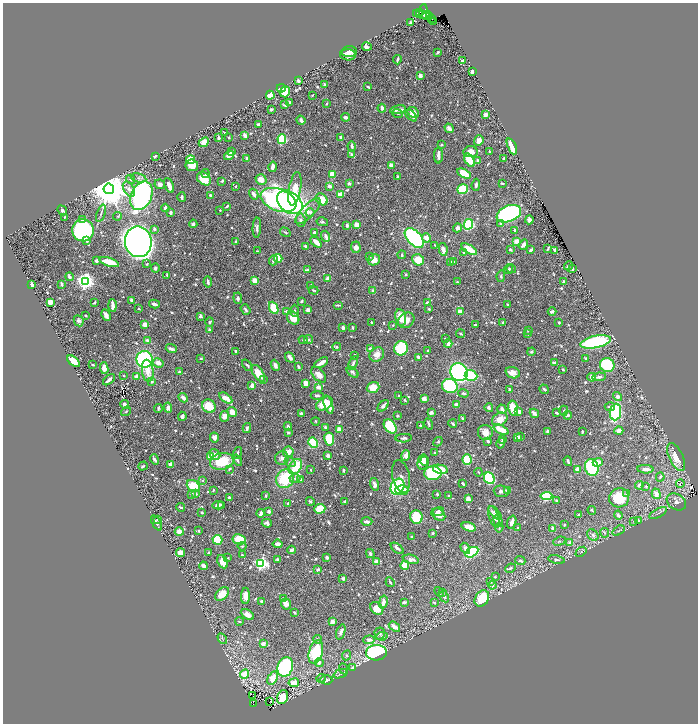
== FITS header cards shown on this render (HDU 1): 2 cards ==
NAXIS1  =                 1391
NAXIS2  =                 1443

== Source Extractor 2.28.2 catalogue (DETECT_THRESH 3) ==
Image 1391 x 1443 px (HDU 1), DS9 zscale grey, zoomed out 1/2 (1 PNG px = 2 x 2 image px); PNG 700 x 726 px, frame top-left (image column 2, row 1442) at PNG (3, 3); each listed source drawn as its Kron ellipse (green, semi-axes under 4 px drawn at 4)
Background 0.723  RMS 0.009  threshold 0.027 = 3 sigma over >= 5 px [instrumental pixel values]
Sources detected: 904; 29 cannot appear on this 1/2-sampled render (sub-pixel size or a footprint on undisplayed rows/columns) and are neither listed nor drawn; of the other 875, the 500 brightest by FLUX_AUTO listed and drawn (375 fainter detections omitted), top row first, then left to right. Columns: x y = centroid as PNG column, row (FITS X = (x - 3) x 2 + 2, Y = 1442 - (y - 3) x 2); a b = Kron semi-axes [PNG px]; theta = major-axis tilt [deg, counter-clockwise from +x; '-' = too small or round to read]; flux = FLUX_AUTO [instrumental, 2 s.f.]
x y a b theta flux
423 11 7 4 86 320
420 12 2 1 - 57
416 14 3 2 - 55
419 14 2 1 - 35
422 15 2 1 - 77
427 16 4 1 - 15
430 17 4 3 - 13
432 19 2 1 - 74
433 21 2 1 - 2.9
411 23 3 2 - 3.9
367 47 5 3 - 4.2
349 52 8 5 5 9.4
438 52 3 2 - 2.5
348 55 8 5 -1 8.7
397 60 4 2 - 3.3
463 61 2 2 - 13
472 71 3 2 - 12
420 76 4 3 - 8.6
298 81 3 2 - 5.6
324 84 3 2 - 3.1
368 87 4 2 - 3.1
281 88 4 3 - 60
285 92 5 5 - 52
270 95 4 4 - 37
312 95 2 2 - 3
290 102 3 2 - 2.2
327 104 4 3 - 2
285 105 4 3 - 3.1
382 108 4 3 - 4.5
271 109 3 3 - 2.9
398 110 8 3 10 10
413 113 6 5 - 11
397 114 5 3 - 2
411 115 7 3 -44 10
485 115 3 2 - 15
345 117 4 4 - 4.8
301 120 5 3 - 6.2
258 125 3 2 - 8
449 128 5 3 - 8.5
224 133 4 2 - 2
245 135 4 3 - 11
341 137 4 3 - 6.1
219 138 4 3 - 3.4
229 138 2 2 - 2.8
282 139 5 4 - 130
479 141 5 4 - 11
204 142 6 4 43 18
441 145 2 2 - 3.9
352 146 5 3 - 5.1
512 146 8 3 -67 41
489 151 3 2 - 2.1
231 152 3 2 - 6.5
471 152 7 5 6 18
229 155 5 3 - 16
352 155 3 3 - 5.9
438 155 8 3 90 12
155 156 4 3 - 2.3
247 158 4 3 - 5.9
504 158 3 2 - 3.1
190 159 4 4 - 31
469 160 7 4 -58 44
478 160 4 3 - 4.5
192 165 6 5 - 26
391 165 4 3 - 6.9
273 167 5 3 - 8
206 173 4 2 - 3
332 174 3 3 - 36
464 174 7 4 -28 39
397 176 2 2 - 2.7
138 178 8 4 -13 4.4
131 179 5 3 - 2.6
204 179 8 5 -41 47
261 179 5 5 - 18
222 181 3 2 - 4.5
349 183 3 3 - 4.3
502 183 4 2 - 2.3
160 184 5 4 - 9.5
169 185 8 3 -69 19
476 185 6 3 83 4.2
235 186 2 2 - 3.9
330 186 3 3 - 8.2
109 189 5 5 - 8200
129 189 8 5 -59 8.9
295 189 17 6 79 42
463 189 5 4 - 120
254 194 6 3 -59 11
340 194 4 3 - 22
210 195 3 2 - 3.7
141 196 15 10 64 570
182 197 5 2 - 3.4
322 199 6 5 - 36
278 200 19 11 -20 380
290 202 14 10 -38 540
227 206 3 2 - 3.4
165 208 4 3 - 7.2
62 210 5 2 - 11
220 210 2 2 - 4.7
308 211 17 6 45 15
171 212 3 3 - 4.2
310 212 4 4 - 3.5
101 213 9 2 71 3.1
509 214 13 8 23 600
118 216 4 3 - 2.2
65 217 3 3 - 2.3
82 220 3 3 - 6.2
300 220 7 5 -85 5.5
529 220 4 3 - 5.8
322 222 6 3 -12 3.1
500 223 4 3 - 2.6
193 224 4 3 - 4.6
468 224 5 4 - 150
347 225 3 2 - 6.4
356 225 4 4 - 16
257 228 10 3 88 6.9
457 228 4 4 - 7.2
154 229 3 3 - 4.5
83 230 11 11 - 330
514 230 2 2 - 3.8
285 232 6 3 -33 2.5
314 232 3 3 - 4.1
326 236 6 3 -69 8.7
414 238 12 7 -47 250
426 238 5 4 - 17
87 241 2 2 - 12
236 241 3 2 - 2.1
516 241 3 2 - 32
138 242 15 13 -81 2500
316 242 6 3 -44 20
435 245 4 3 - 2.3
523 245 5 3 - 7.3
305 246 3 2 - 5.2
356 247 6 5 - 11
548 248 4 2 - 2.1
443 249 6 3 -81 10
469 249 9 3 -31 37
510 249 3 2 - 4.1
531 250 3 2 - 6
555 250 4 2 - 3.3
257 251 2 2 - 2
463 253 3 3 - 2.5
402 255 4 2 - 2.4
370 256 3 3 - 2.4
278 258 4 4 - 30
273 260 5 3 - 4.8
374 260 6 5 - 19
418 260 6 5 - 34
96 261 3 3 - 4.1
109 262 10 3 -18 35
450 262 3 3 - 4
453 262 3 3 - 3.5
147 264 4 3 - 2.5
568 266 5 2 - 5.3
155 268 4 4 - 4.6
509 269 5 2 - 2
511 269 5 4 - 3.2
572 269 3 2 - 3.6
307 270 4 3 - 4.2
406 274 2 2 - 2.4
167 275 4 2 - 2
501 276 6 3 82 2.6
69 277 4 3 - 4.9
328 279 4 3 - 13
86 281 4 4 - 960
255 281 4 3 - 19
208 282 5 3 - 5
457 282 2 2 - 3.2
563 282 3 2 - 2.9
62 284 3 2 - 3.1
31 285 3 2 - 11
311 285 3 2 - 2.5
314 290 5 2 - 2.6
373 290 3 2 - 6.3
238 298 6 3 -85 4.1
132 300 3 2 - 12
301 301 3 2 - 2.7
50 302 4 4 - 15
95 302 4 2 - 3
428 303 4 3 - 7.4
154 304 5 3 - 7.9
507 304 3 2 - 2
112 305 6 2 -87 14
338 305 5 2 - 3
274 308 6 4 -65 71
139 309 3 2 - 2.2
245 309 6 3 -53 4.1
429 309 2 2 - 3.4
308 310 3 3 - 11
286 311 3 2 - 2.8
295 311 6 2 -89 2.3
461 312 3 3 - 23
552 312 4 3 - 6.7
85 315 2 2 - 2.4
106 315 6 3 -62 7.7
200 316 3 3 - 3.7
401 317 8 5 -80 24
293 318 7 5 -50 29
406 320 9 7 39 15
79 321 6 4 -64 5.4
210 322 5 4 - 2.7
371 322 3 2 - 2
503 322 3 2 - 2
559 323 3 2 - 3.1
145 324 3 3 - 16
393 325 2 2 - 2.5
475 325 3 2 - 2.3
343 327 3 3 - 6.7
352 328 3 2 - 2.3
209 330 4 3 - 4.1
528 330 3 2 - 2.2
461 334 4 2 - 2.6
528 334 3 3 - 2.3
445 338 3 3 - 2
309 339 4 4 - 2.9
303 340 5 3 - 2.2
148 341 4 3 - 8.1
595 342 15 6 12 220
448 344 4 3 - 9.6
337 347 4 3 - 2.2
401 348 7 6 - 160
171 349 5 2 - 7.5
370 349 3 3 - 8.4
235 351 3 2 - 3.8
427 351 3 2 - 2
531 352 4 4 - 3.1
377 354 8 6 44 18
354 355 2 2 - 2
290 357 6 3 -46 8.2
418 357 3 2 - 7.1
201 358 3 2 - 2.3
586 358 3 2 - 2.2
145 359 8 8 - 230
73 361 7 4 -39 19
158 363 5 4 - 13
321 363 7 3 31 20
353 363 7 3 65 4
555 363 4 2 - 9.8
93 365 3 2 - 2.7
247 365 6 3 -49 3.2
275 365 6 3 -66 8.7
607 365 7 7 - 100
298 366 4 2 - 2.8
104 368 6 4 -83 11
563 369 3 2 - 4
148 371 11 5 -83 22
180 372 3 2 - 7
352 372 7 4 -41 4.4
459 372 9 8 - 430
258 373 10 5 -56 30
513 373 7 5 -19 14
319 375 9 5 -48 14
123 376 2 2 - 2.1
137 376 3 2 - 19
471 376 6 5 - 85
592 377 4 3 - 8.2
599 377 7 3 6 4.5
263 379 4 3 - 3.1
109 380 7 2 40 9.3
151 381 4 4 - 7.5
306 383 4 3 - 18
252 386 4 3 - 15
450 386 8 7 - 160
318 387 4 3 - 14
373 387 6 5 - 34
509 389 2 2 - 4.8
544 389 5 3 - 3.7
464 393 5 3 - 3.2
317 395 6 3 -3 3.8
399 396 2 2 - 2.9
617 396 4 4 - 8.3
183 398 5 3 - 13
226 398 7 3 -35 21
424 399 4 4 - 9.4
405 400 3 2 - 2.4
324 404 9 6 31 45
125 405 4 3 - 11
328 405 9 4 -72 17
456 405 3 3 - 12
209 406 7 6 - 44
383 406 7 3 47 6.4
610 407 5 3 - 5.1
158 408 4 2 - 2.8
168 408 5 3 - 13
489 408 4 4 - 6.4
513 408 7 5 -77 43
502 409 5 3 - 8.2
126 411 5 3 - 2.2
519 411 4 3 - 10
564 411 5 4 - 2.4
232 412 5 4 - 18
431 412 2 2 - 18
615 412 8 5 82 140
301 413 4 3 - 4.9
534 413 5 3 - 11
556 413 4 3 - 3
568 415 4 3 - 4.9
182 416 4 2 - 6.9
225 416 5 4 - 15
397 416 2 2 - 4.7
462 419 3 2 - 5
500 419 8 6 31 21
316 421 4 3 - 2.4
429 424 5 2 - 2.9
453 424 4 2 - 4.6
420 425 2 2 - 6.2
288 426 4 3 - 8.6
390 426 8 5 -52 110
325 427 3 2 - 4.2
247 428 5 2 - 3.7
339 430 4 3 - 14
501 430 8 3 -26 41
548 431 4 3 - 5.8
582 431 3 2 - 2.4
619 431 4 3 - 13
288 432 4 3 - 3.3
485 432 7 7 - 13
214 437 5 4 - 5.9
517 437 3 3 - 9.4
520 437 3 3 - 4.1
404 438 8 3 4 4.9
329 439 6 5 - 61
503 440 3 3 - 4.4
488 441 4 3 - 2.8
438 442 5 3 - 2
313 443 5 4 - 110
501 443 5 2 - 3.6
288 452 5 5 - 17
238 453 6 3 75 3.5
434 453 2 2 - 2.1
215 454 6 4 -39 11
328 455 3 3 - 8.8
406 456 5 4 - 16
210 457 4 4 - 41
676 457 15 7 -65 26
282 458 7 6 - 7.5
155 459 5 3 - 4.7
237 460 6 3 -57 4.8
467 460 5 4 - 71
222 461 12 8 13 68
425 461 5 2 - 6.1
568 461 5 2 - 3.2
290 462 6 3 -33 2.5
423 462 7 5 76 22
598 462 5 3 - 21
171 464 3 2 - 28
143 466 5 2 - 3
295 466 8 6 55 62
592 467 8 6 -77 140
229 469 4 3 - 3.5
440 469 7 4 -12 29
578 469 3 3 - 15
645 469 8 3 -4 12
311 470 3 2 - 2.1
344 470 3 2 - 2.6
479 472 4 2 - 2
433 473 9 7 0 200
401 476 16 8 -77 11
660 477 4 3 - 2.3
295 478 5 4 - 3.8
489 478 6 5 - 160
285 479 10 8 56 86
301 479 4 2 - 2
202 480 4 3 - 2.2
463 483 3 2 - 3.8
374 484 6 3 -74 10
680 484 4 3 - 2
639 485 4 3 - 8.8
193 486 7 5 -36 60
646 486 3 3 - 2.7
397 487 8 6 62 150
213 490 3 2 - 2.1
402 490 6 5 - 27
507 490 3 3 - 3.9
501 491 8 6 -4 7.1
627 493 3 3 - 8
192 494 4 3 - 4
196 494 4 3 - 4.2
437 494 3 2 - 3.2
656 494 5 4 - 13
266 496 4 3 - 2.3
448 496 2 2 - 2.1
546 496 6 4 6 160
229 497 2 2 - 3.6
619 498 10 9 - 67
468 499 3 3 - 16
556 500 2 2 - 4.1
310 501 4 3 - 2.7
344 501 3 3 - 2.8
676 502 10 7 -32 8.8
288 503 3 2 - 5.7
218 505 6 3 6 11
222 505 3 1 - 2.3
181 507 4 2 - 3
320 509 5 4 - 63
592 510 4 2 - 2.3
269 511 2 2 - 14
438 511 6 3 17 6.5
202 512 2 2 - 4.2
261 513 4 2 - 9.8
495 513 8 4 -47 4.5
658 513 9 2 28 2.4
438 515 7 5 -40 14
579 515 3 3 - 2.1
618 515 4 3 - 8.8
416 517 7 6 - 87
494 517 11 5 -71 11
157 519 3 3 - 3.5
638 520 3 3 - 4.8
367 521 6 3 -2 6.8
498 521 6 3 -68 11
634 521 3 3 - 2.2
512 522 7 3 70 7.2
156 523 8 3 -59 4.6
267 523 5 3 - 5.7
564 525 3 2 - 2.1
469 527 7 3 -17 25
499 528 5 3 - 3.1
518 528 2 2 - 3.7
553 528 4 3 - 5.2
199 531 3 2 - 2.5
618 531 6 3 35 2.4
179 532 4 4 - 11
433 533 3 2 - 2.2
605 533 5 3 - 2.6
593 535 6 5 - 5.6
412 537 3 2 - 5.2
239 539 7 5 -10 51
217 540 5 5 - 82
559 541 6 3 21 2.3
570 543 4 3 - 11
278 544 5 3 - 10
242 546 4 3 - 2.3
397 548 7 3 -38 5.9
465 548 6 4 -59 7.5
292 550 4 3 - 12
472 552 7 4 31 140
581 552 6 3 38 2.7
181 553 4 4 - 17
208 553 3 2 - 2.1
370 554 4 3 - 4.1
242 555 3 3 - 2.1
327 557 3 2 - 7.8
227 558 4 3 - 2.4
277 559 3 3 - 4
411 559 8 4 -10 9.1
556 560 8 4 -13 6.4
520 561 5 3 - 5.2
223 562 7 5 -65 23
376 562 3 3 - 12
261 563 4 4 - 380
405 565 4 4 - 58
203 566 4 3 - 12
510 568 5 3 - 3.3
318 570 2 2 - 17
495 577 3 3 - 2.4
343 578 3 2 - 7.4
390 582 5 2 - 3.2
491 582 3 3 - 3
492 585 4 3 - 5.7
439 592 5 4 - 2.7
443 592 3 2 - 3.6
222 594 8 5 45 29
245 596 8 4 88 13
444 597 6 4 -61 4
284 598 3 2 - 3.3
482 598 9 6 55 67
262 601 3 3 - 4.7
383 602 6 3 78 13
404 602 4 3 - 5.1
434 603 3 2 - 3.2
286 604 6 5 - 13
377 608 7 5 -44 26
294 612 4 2 - 2.8
247 615 7 4 -30 18
239 621 4 3 - 3.2
332 622 4 3 - 8.2
394 627 6 2 -35 20
341 632 8 3 71 8.1
380 634 6 5 - 4.3
382 636 6 4 7 4.1
222 639 6 3 -58 2.6
318 639 4 4 - 4.2
369 640 6 4 4 6.7
263 643 3 3 - 7.7
316 652 12 7 74 100
376 653 10 8 2 370
347 655 5 4 - 2.9
319 663 4 4 - 6.3
285 667 10 7 72 290
352 667 4 3 - 3.2
344 669 6 4 -67 3
245 674 5 4 - 48
340 674 7 2 22 2.2
273 678 7 4 61 27
321 678 5 4 - 2.5
326 680 6 4 -2 7.6
294 683 5 3 - 19
253 695 3 1 - 7.8
282 697 7 5 70 48
270 701 2 1 - 4.7
253 704 2 1 - 3.9
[375 fainter detections neither listed nor drawn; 29 sub-pixel or undisplayed-footprint detections neither listed nor drawn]